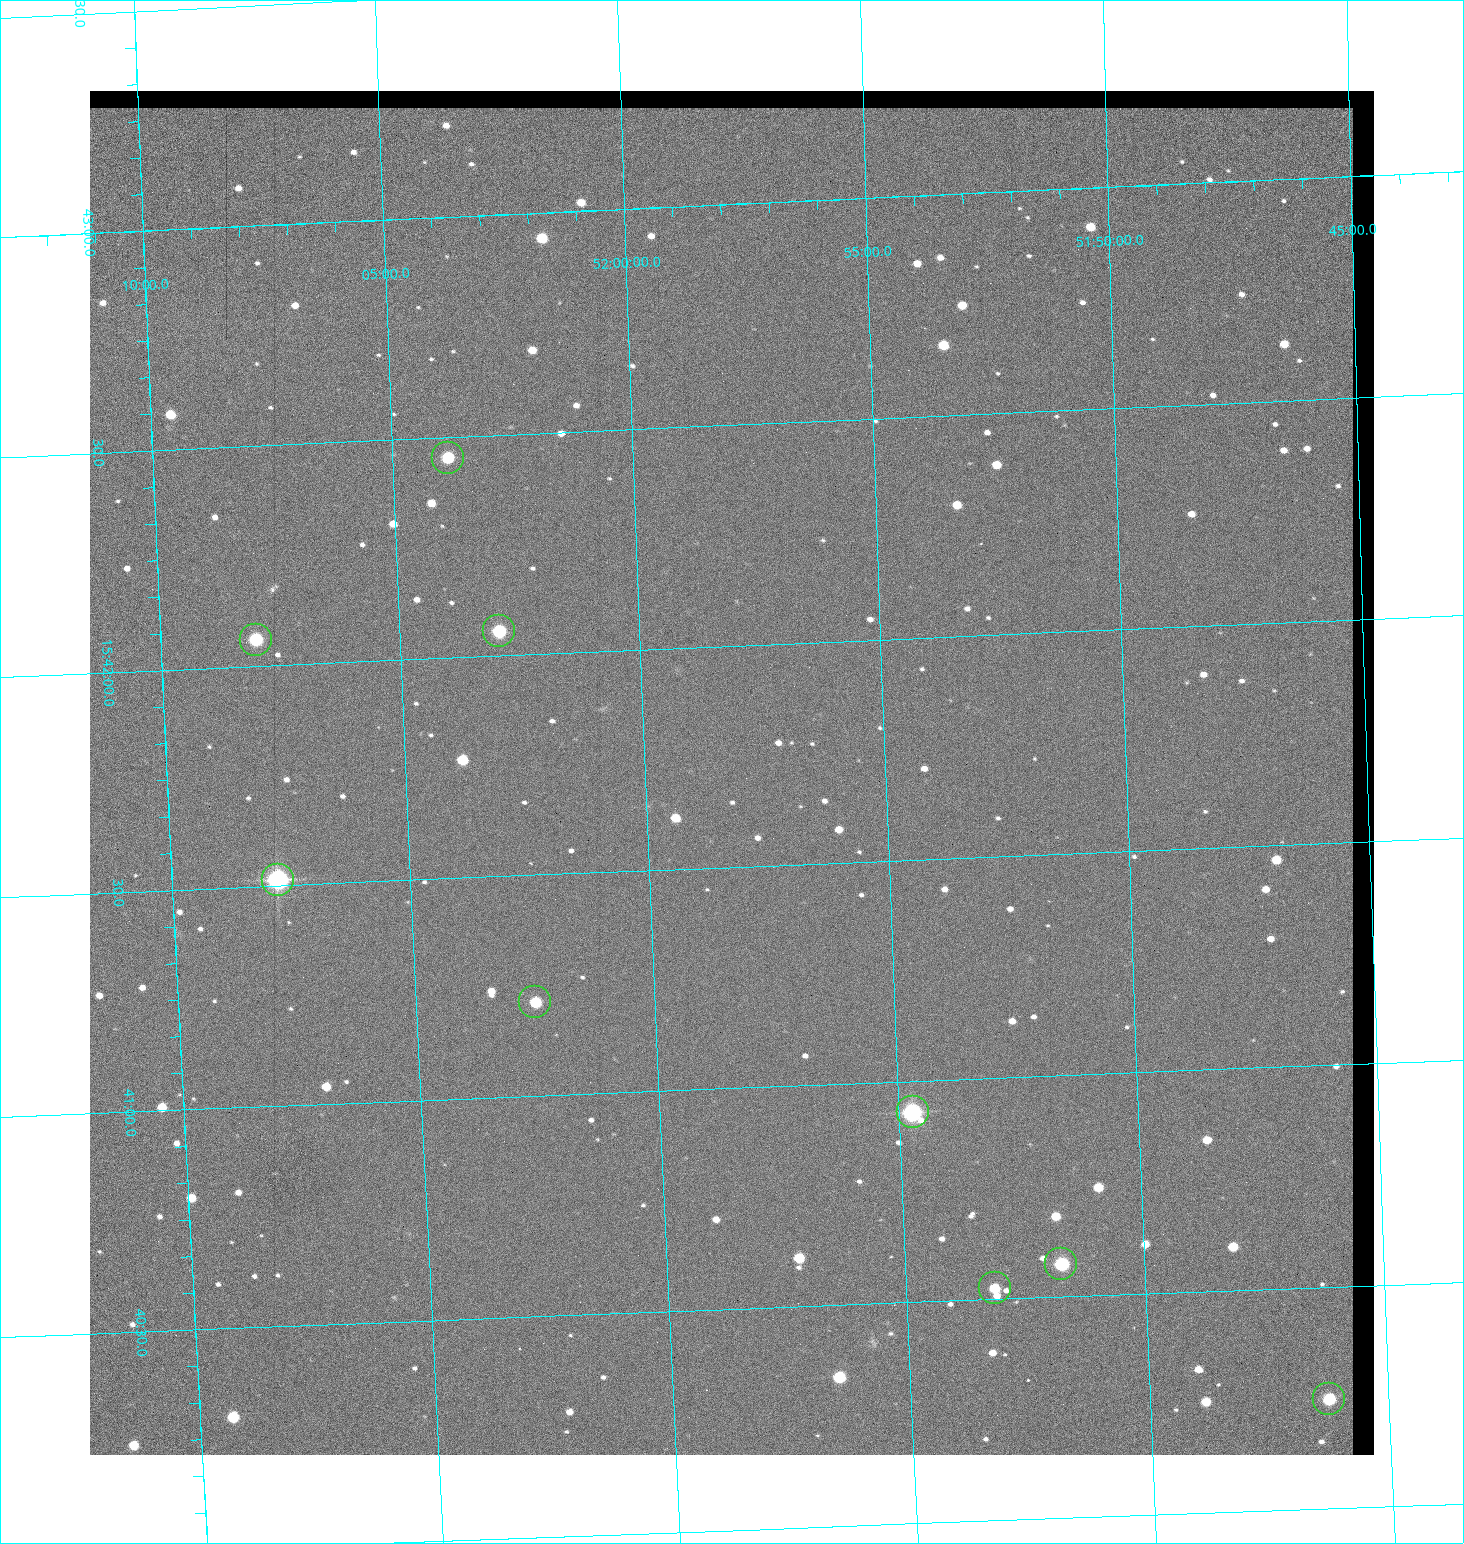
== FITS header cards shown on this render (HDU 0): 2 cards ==
NAXIS1  =                 1284 / length of data axis 1
NAXIS2  =                 1364 / length of data axis 2

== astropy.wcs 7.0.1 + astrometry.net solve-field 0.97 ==
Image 1284 x 1364 px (HDU 0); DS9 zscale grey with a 90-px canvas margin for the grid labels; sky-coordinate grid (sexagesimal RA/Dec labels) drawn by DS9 from the SOLVED WCS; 9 Tycho-2 reference stars matched to detected sources circled (green)
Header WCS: RA---TAN/DEC--TAN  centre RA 15:41:43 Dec +51:58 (235.43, +51.97 deg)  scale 1.26 arcsec/px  FOV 26.9' x 28.5'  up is +92 deg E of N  parity flipped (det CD > 0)
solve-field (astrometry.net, Tycho-2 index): VERIFIED the header's WCS against the Tycho-2 star catalogue (9 matches, 0 conflicts) and refined it, rather than solving blind
Solved WCS: RA---TAN-SIP/DEC--TAN-SIP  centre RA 15:41:43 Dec +51:58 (235.43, +51.97 deg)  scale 1.25 arcsec/px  FOV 26.8' x 28.5'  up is +92 deg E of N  parity flipped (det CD > 0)
The solver's refit moves the header's centre by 0.42 arcsec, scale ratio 0.9967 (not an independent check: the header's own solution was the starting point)
Tycho-2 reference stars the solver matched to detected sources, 9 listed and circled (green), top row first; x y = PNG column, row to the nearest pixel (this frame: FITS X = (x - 90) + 1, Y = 1364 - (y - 91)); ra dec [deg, ICRS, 3 dp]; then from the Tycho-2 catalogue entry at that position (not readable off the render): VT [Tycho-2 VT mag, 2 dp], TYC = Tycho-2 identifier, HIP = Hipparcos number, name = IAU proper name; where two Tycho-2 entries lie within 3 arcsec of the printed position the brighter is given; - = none
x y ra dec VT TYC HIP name
448 458 235.614 +52.064 11.61 3489-1132-1 - -
499 631 235.514 +52.049 11.19 3489-1407-1 - -
256 640 235.515 +52.133 11.12 3489-1380-1 - -
278 880 235.378 +52.130 9.31 3489-1322-1 76850 -
535 1002 235.303 +52.042 11.52 3489-958-1 - -
913 1112 235.232 +51.912 9.59 3489-824-1 - -
1061 1264 235.143 +51.862 10.97 3489-1016-1 - -
995 1288 235.131 +51.886 12.29 3489-908-1 - -
1329 1399 235.062 +51.771 11.53 3489-1453-1 - -